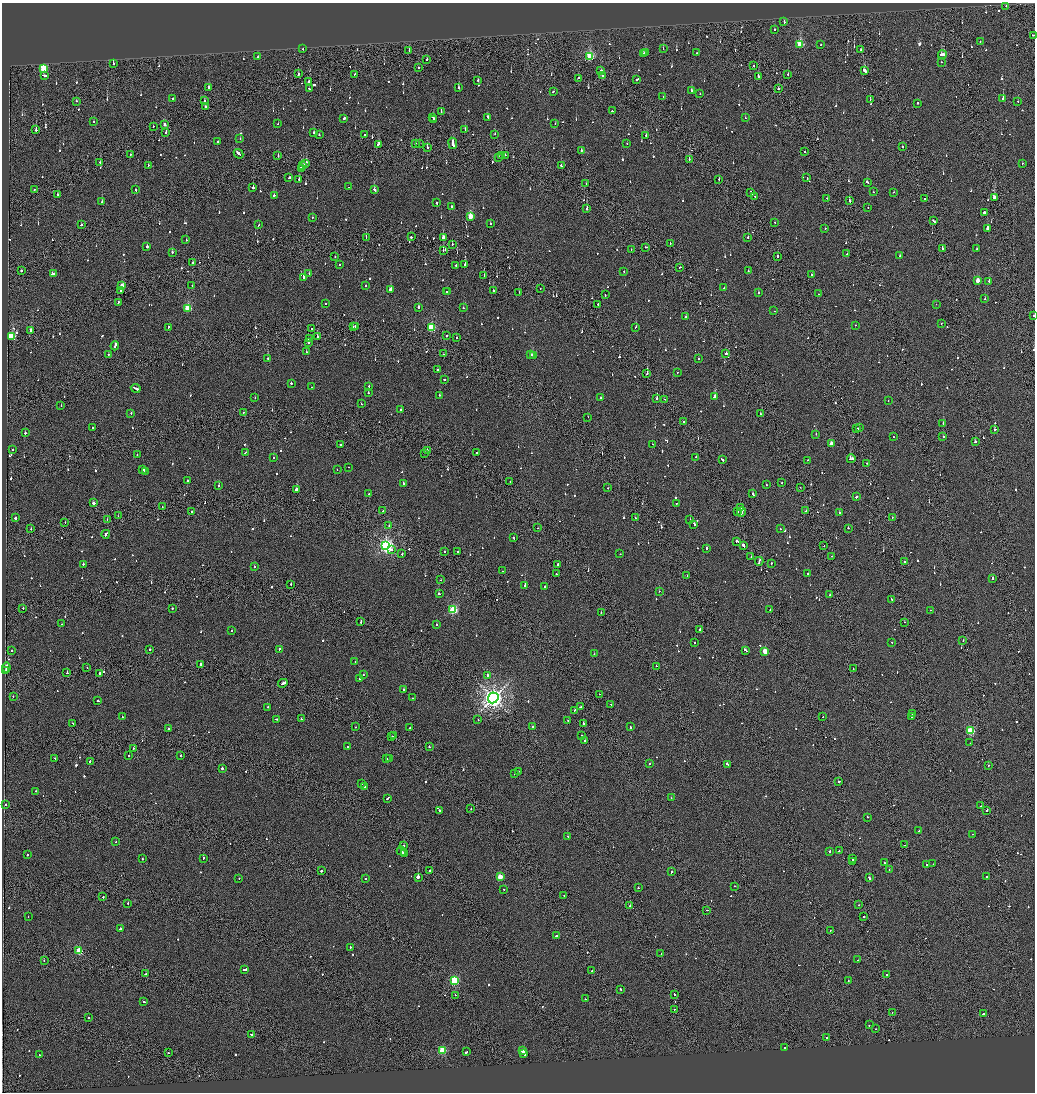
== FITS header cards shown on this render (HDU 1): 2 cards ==
NAXIS1  =                 2065
NAXIS2  =                 2180

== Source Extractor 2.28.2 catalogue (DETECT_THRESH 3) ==
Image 2065 x 2180 px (HDU 1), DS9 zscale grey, zoomed out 1/2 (1 PNG px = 2 x 2 image px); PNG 1037 x 1094 px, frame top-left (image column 1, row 2179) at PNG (2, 3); each listed source drawn as its Kron ellipse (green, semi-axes under 4 px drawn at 4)
Background -0.113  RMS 0.067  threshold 0.201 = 3 sigma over >= 5 px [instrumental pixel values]
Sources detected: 1095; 53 cannot appear on this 1/2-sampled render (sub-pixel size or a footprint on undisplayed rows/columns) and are neither listed nor drawn; of the other 1042, the 500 brightest by FLUX_AUTO listed and drawn (542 fainter detections omitted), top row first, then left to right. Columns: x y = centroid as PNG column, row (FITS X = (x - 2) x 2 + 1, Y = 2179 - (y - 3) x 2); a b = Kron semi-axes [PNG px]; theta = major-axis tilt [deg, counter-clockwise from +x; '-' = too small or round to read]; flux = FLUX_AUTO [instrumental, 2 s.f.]
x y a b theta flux
1006 6 2 1 - 70
784 22 3 2 - 94
775 30 2 2 - 70
1033 35 2 2 - 180
980 41 2 2 - 120
800 45 3 3 - 740
821 45 2 2 - 110
303 49 2 2 - 140
663 49 2 2 - 71
861 50 2 2 - 99
409 51 3 1 - 180
643 53 3 2 - 390
645 53 3 2 - 290
697 53 2 2 - 71
942 54 4 2 - 360
258 57 2 2 - 740
590 57 4 3 - 1100
427 59 2 2 - 130
941 62 2 2 - 160
113 63 2 2 - 300
754 66 2 1 - 240
43 68 3 3 - 880
418 68 2 2 - 91
601 70 2 2 - 250
864 70 4 2 - 470
298 74 3 2 - 790
355 74 3 2 - 200
788 74 2 2 - 310
44 75 4 2 - 270
602 75 2 1 - 160
758 76 2 1 - 640
578 78 3 1 - 100
637 79 3 2 - 120
478 80 2 2 - 68
309 81 2 2 - 220
209 87 2 2 - 120
458 88 2 2 - 390
309 89 2 2 - 200
778 89 2 2 - 91
691 90 2 2 - 86
553 91 3 1 - 140
700 94 2 1 - 93
663 97 2 1 - 100
1003 98 2 2 - 1400
172 99 2 2 - 120
870 99 2 2 - 73
77 101 2 2 - 93
205 101 2 2 - 410
1018 102 2 2 - 75
918 103 2 2 - 200
205 107 3 2 - 140
441 111 2 2 - 80
612 111 2 1 - 88
433 117 2 2 - 190
488 117 4 2 - 200
745 118 2 2 - 130
344 119 3 2 - 280
433 120 3 2 - 110
94 121 2 2 - 70
164 124 3 2 - 88
278 124 2 2 - 79
555 124 2 2 - 73
153 126 2 1 - 82
465 129 2 2 - 91
36 130 2 1 - 1000
166 132 2 1 - 350
314 133 2 2 - 370
495 134 2 1 - 140
319 135 2 2 - 220
365 135 2 1 - 400
646 135 2 2 - 100
240 139 2 2 - 82
218 141 2 2 - 74
419 143 2 1 - 84
453 143 5 2 - 600
627 143 2 1 - 88
379 144 2 2 - 140
416 144 2 1 - 350
902 146 2 1 - 84
427 148 3 2 - 75
581 150 2 2 - 170
805 151 2 2 - 150
131 154 2 2 - 68
239 154 5 2 - 510
501 155 2 2 - 150
505 155 2 1 - 74
278 156 2 2 - 140
499 157 2 2 - 81
689 159 2 2 - 120
100 162 2 2 - 95
306 163 3 2 - 270
1022 163 2 2 - 86
148 165 2 2 - 99
302 165 3 2 - 310
561 166 3 2 - 230
301 168 2 2 - 210
289 178 2 2 - 230
807 178 2 1 - 260
299 179 2 2 - 470
719 179 2 2 - 150
867 182 3 2 - 230
586 184 2 1 - 82
348 187 2 2 - 69
253 188 2 1 - 920
34 189 2 1 - 130
135 190 2 2 - 160
374 190 3 2 - 370
751 192 4 2 - 480
873 192 2 2 - 73
893 192 2 1 - 160
57 194 2 1 - 130
274 196 2 2 - 550
755 196 2 2 - 250
827 198 2 1 - 140
994 198 3 2 - 410
925 199 2 2 - 130
849 201 3 2 - 490
102 202 2 2 - 84
437 203 2 2 - 400
451 207 2 2 - 220
868 207 2 2 - 91
587 209 2 2 - 500
984 212 3 2 - 410
470 216 4 2 - 370
312 218 2 2 - 69
933 221 3 2 - 220
491 223 2 2 - 200
775 223 2 2 - 77
81 225 2 2 - 93
259 225 2 2 - 120
825 228 2 2 - 690
987 228 3 2 - 640
366 237 2 1 - 310
411 237 2 2 - 190
443 237 2 2 - 830
748 238 2 1 - 400
186 240 2 2 - 97
452 244 2 2 - 75
670 244 2 1 - 81
147 247 2 2 - 320
646 247 3 1 - 140
942 248 2 2 - 340
976 249 2 2 - 210
443 250 2 1 - 160
631 250 2 2 - 120
172 252 2 2 - 150
847 254 2 1 - 120
335 256 2 2 - 68
778 256 2 2 - 200
900 256 2 2 - 240
193 263 2 2 - 550
339 264 2 2 - 71
465 264 2 1 - 690
456 265 2 2 - 83
680 267 3 2 - 140
21 271 2 2 - 180
624 271 2 2 - 83
748 271 2 2 - 74
309 273 2 2 - 91
53 274 2 2 - 540
811 275 2 2 - 260
484 276 2 1 - 380
304 277 2 2 - 620
978 280 3 2 - 180
989 281 2 2 - 240
122 286 3 2 - 160
192 286 2 2 - 96
366 286 2 2 - 100
724 288 2 1 - 210
540 289 2 1 - 75
121 290 2 2 - 190
390 290 3 2 - 520
448 291 2 2 - 270
493 291 2 2 - 190
446 292 2 2 - 130
519 292 2 1 - 110
759 293 2 2 - 130
818 294 2 2 - 73
605 295 2 2 - 170
985 299 2 2 - 220
118 302 2 1 - 90
326 303 2 1 - 84
598 304 2 2 - 140
936 304 2 2 - 70
418 307 2 2 - 220
188 308 3 3 - 810
463 308 2 2 - 110
774 311 2 2 - 71
685 316 2 2 - 110
1034 316 2 1 - 200
941 323 2 2 - 92
856 325 2 2 - 120
353 326 2 1 - 80
355 326 2 2 - 630
636 327 2 2 - 140
168 328 3 2 - 160
431 328 3 3 - 1200
312 329 2 2 - 130
31 330 3 2 - 150
317 336 2 2 - 270
446 336 2 2 - 96
12 337 3 3 - 970
457 337 2 2 - 110
310 339 2 2 - 380
308 342 2 2 - 240
115 346 4 2 - 330
306 352 2 2 - 71
726 353 2 2 - 140
108 354 2 2 - 97
444 354 2 1 - 270
531 355 2 2 - 170
533 356 3 2 - 160
268 358 2 1 - 160
699 358 2 2 - 140
437 370 2 2 - 84
677 372 2 2 - 120
647 374 2 1 - 730
444 379 2 1 - 530
291 383 2 2 - 220
369 386 2 2 - 130
311 387 2 1 - 84
136 388 5 2 - 740
368 393 2 2 - 75
439 395 2 2 - 74
715 397 3 2 - 1900
255 398 2 2 - 130
601 398 2 2 - 90
657 399 2 2 - 270
665 399 2 1 - 87
888 401 2 2 - 72
361 404 2 2 - 71
61 405 2 1 - 110
401 410 2 2 - 100
243 412 2 1 - 480
131 413 2 2 - 73
760 414 2 1 - 200
588 417 2 2 - 74
683 421 2 1 - 87
943 423 2 2 - 200
92 428 2 2 - 81
857 428 2 1 - 220
859 428 2 2 - 170
995 429 2 2 - 210
25 433 2 2 - 500
816 434 2 2 - 270
943 436 2 2 - 69
893 437 2 1 - 88
975 442 2 2 - 760
652 444 2 2 - 140
831 444 3 2 - 180
340 445 2 2 - 100
13 450 2 2 - 85
427 451 2 1 - 240
477 452 2 1 - 180
245 453 3 2 - 98
425 453 2 1 - 130
137 454 2 2 - 84
274 457 2 2 - 110
696 457 2 2 - 93
722 459 3 2 - 590
851 459 4 3 - 220
807 460 2 2 - 130
867 463 2 1 - 370
348 467 2 1 - 120
143 469 3 2 - 330
337 470 2 1 - 76
146 471 4 1 - 250
188 481 2 2 - 75
510 481 2 2 - 94
781 483 2 1 - 74
403 484 2 2 - 300
219 485 2 2 - 98
767 485 2 2 - 170
800 487 2 1 - 72
608 488 2 1 - 72
296 489 2 2 - 950
369 494 2 2 - 330
753 494 3 2 - 120
856 497 3 2 - 200
93 503 3 2 - 470
676 503 2 2 - 97
162 507 2 1 - 68
741 508 2 1 - 690
191 511 2 1 - 70
383 511 2 2 - 110
806 511 2 1 - 110
738 512 2 1 - 83
742 512 5 1 - 340
839 513 2 2 - 120
118 516 2 2 - 71
892 517 2 2 - 100
15 518 2 2 - 300
635 518 2 1 - 140
107 520 2 1 - 89
690 520 2 1 - 330
65 522 2 2 - 80
694 524 3 2 - 160
389 526 2 1 - 150
538 528 2 1 - 97
848 528 2 2 - 110
31 529 2 2 - 75
780 529 2 2 - 70
106 534 4 2 - 400
513 537 2 2 - 96
737 541 3 2 - 160
386 545 4 4 - 4000
743 546 4 2 - 360
824 546 2 1 - 93
706 548 2 2 - 100
392 549 2 2 - 69
445 551 2 2 - 70
457 552 2 2 - 190
402 553 2 2 - 120
620 554 2 1 - 270
832 556 2 1 - 120
751 557 2 1 - 76
759 561 4 2 - 370
905 562 3 2 - 200
771 563 2 2 - 79
83 564 2 2 - 210
557 565 2 1 - 480
254 567 2 2 - 340
502 571 2 2 - 76
556 574 2 2 - 100
807 574 2 2 - 200
687 575 2 1 - 75
992 578 2 2 - 340
441 580 2 1 - 82
291 584 2 2 - 150
525 586 2 2 - 1500
545 586 2 2 - 120
659 591 2 2 - 93
439 594 3 2 - 110
830 595 2 1 - 500
892 600 3 2 - 150
23 608 2 1 - 340
172 608 2 2 - 73
453 610 4 3 - 1500
770 610 2 2 - 130
931 610 2 2 - 70
601 612 2 2 - 81
361 621 3 1 - 220
905 622 2 2 - 110
61 624 2 2 - 420
436 624 2 2 - 180
232 630 2 2 - 80
700 630 2 1 - 230
963 640 2 1 - 96
892 642 2 2 - 90
694 643 2 2 - 1800
150 649 2 2 - 220
279 649 2 2 - 130
12 650 2 2 - 94
745 650 3 2 - 290
765 651 3 3 - 340
594 654 2 1 - 230
355 662 2 2 - 130
201 664 2 2 - 680
656 666 2 1 - 170
87 667 2 1 - 110
6 668 5 2 - 320
853 668 2 2 - 190
5 671 3 1 - 180
67 673 2 2 - 150
100 674 3 2 - 570
363 675 2 2 - 88
487 676 2 2 - 290
360 679 2 2 - 270
283 683 5 2 - 510
404 689 2 2 - 90
599 694 2 1 - 69
13 696 2 2 - 90
412 698 2 2 - 90
493 698 5 5 - 9800
98 701 2 2 - 86
611 705 2 2 - 110
268 707 2 2 - 82
580 707 2 2 - 350
575 710 2 2 - 73
912 714 2 2 - 83
911 716 2 2 - 270
122 717 2 2 - 81
822 717 2 1 - 110
276 719 3 2 - 110
301 719 2 2 - 87
478 720 2 2 - 89
568 720 2 2 - 140
73 723 2 1 - 130
583 724 3 2 - 420
355 727 2 2 - 70
533 727 2 2 - 110
630 727 3 2 - 140
410 728 2 2 - 94
168 729 2 2 - 160
970 731 3 3 - 940
581 735 2 2 - 86
393 736 2 1 - 110
391 737 3 2 - 140
585 740 2 2 - 110
970 743 2 1 - 68
348 747 2 2 - 140
429 747 2 2 - 70
133 749 2 2 - 79
129 755 2 2 - 90
180 756 2 1 - 130
55 758 3 2 - 130
386 759 2 2 - 110
390 759 2 2 - 140
90 761 3 2 - 150
649 764 2 2 - 130
727 764 3 2 - 180
988 765 2 1 - 78
222 768 2 2 - 220
518 771 2 2 - 69
514 774 2 1 - 88
838 781 2 2 - 76
362 784 2 2 - 90
365 786 2 2 - 82
36 791 2 2 - 130
388 798 3 2 - 170
671 798 2 2 - 170
5 805 2 2 - 130
981 806 2 1 - 110
471 809 2 1 - 69
440 810 2 2 - 160
987 810 3 2 - 180
867 817 2 2 - 93
918 831 3 2 - 160
972 834 2 1 - 120
568 836 2 2 - 85
116 842 2 2 - 85
905 845 2 1 - 150
404 846 2 2 - 190
401 851 5 1 - 300
830 851 2 2 - 100
839 851 2 2 - 160
27 854 3 2 - 110
404 854 3 2 - 240
203 858 2 2 - 87
142 859 2 2 - 110
853 859 3 1 - 170
852 861 2 1 - 150
884 862 2 2 - 180
926 864 2 2 - 80
933 864 2 2 - 210
889 870 2 2 - 79
321 871 2 2 - 170
430 871 2 1 - 590
671 872 3 2 - 170
987 876 2 2 - 260
418 877 2 2 - 5800
500 877 3 3 - 330
239 878 2 2 - 74
365 878 2 2 - 140
869 878 3 2 - 560
734 886 2 2 - 190
638 888 2 2 - 98
504 889 2 2 - 91
564 896 2 2 - 74
103 897 2 1 - 170
128 903 2 2 - 260
859 905 2 1 - 110
630 906 2 1 - 380
707 910 2 2 - 110
864 916 2 1 - 120
28 917 2 2 - 110
120 928 3 2 - 150
830 930 2 1 - 78
557 936 2 2 - 420
350 947 2 2 - 93
79 951 3 3 - 650
661 954 2 2 - 97
44 960 2 1 - 81
858 960 2 1 - 81
244 969 4 2 - 400
592 970 2 2 - 150
145 974 3 2 - 150
887 975 2 2 - 75
454 980 3 3 - 1200
848 980 2 2 - 1200
620 989 2 2 - 310
675 994 2 1 - 260
455 995 2 2 - 88
585 999 2 2 - 71
143 1001 2 2 - 180
674 1009 2 2 - 80
892 1012 2 1 - 86
983 1014 2 2 - 290
88 1018 2 2 - 90
869 1025 2 2 - 170
875 1029 2 1 - 81
251 1034 3 2 - 160
827 1038 2 2 - 190
784 1048 2 2 - 84
442 1050 3 3 - 870
523 1050 3 2 - 14000
467 1052 3 2 - 300
168 1053 2 1 - 110
524 1053 3 2 - 8800
39 1055 2 2 - 110
At the frame edge (FLAGS 8, measured only in part): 2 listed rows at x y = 1033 35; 1034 316
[542 fainter detections neither listed nor drawn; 53 sub-pixel or undisplayed-footprint detections neither listed nor drawn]